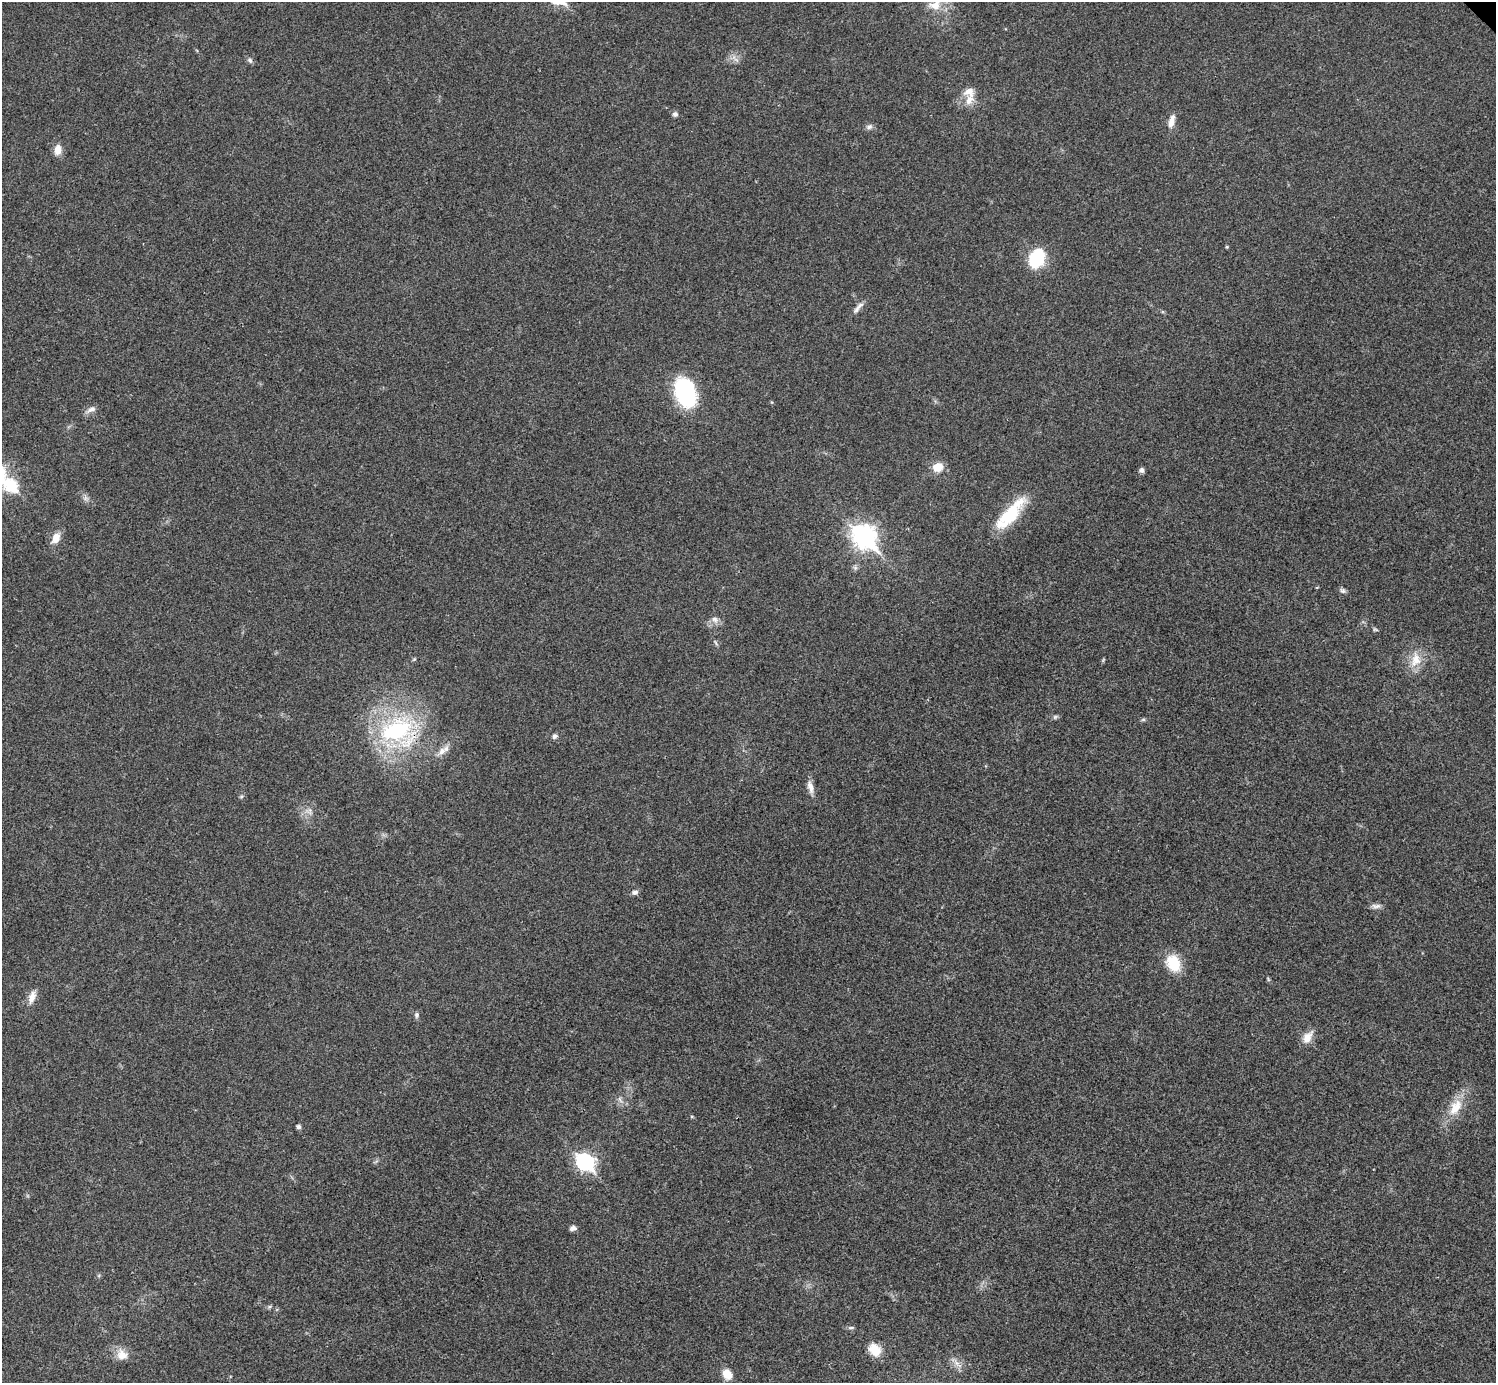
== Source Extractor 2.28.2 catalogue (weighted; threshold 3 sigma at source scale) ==
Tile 7 of 4 x 4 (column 3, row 2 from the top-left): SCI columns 2995-4488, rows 3064-4444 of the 5985 x 5985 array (HDU 1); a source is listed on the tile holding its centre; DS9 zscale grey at full resolution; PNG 1498 x 1385 px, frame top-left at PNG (2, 2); no overlay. Shown black and unused: <1% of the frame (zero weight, under 3 of 4 exposures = <1% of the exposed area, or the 3 px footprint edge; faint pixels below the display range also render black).
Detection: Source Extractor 2.28.2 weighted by HDU 2 'WHT'; one run over the whole footprint, this tile lists its part. Background 0.0198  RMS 0.004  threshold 0.018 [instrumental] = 3 sigma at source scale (4.5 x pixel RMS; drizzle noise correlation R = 1.50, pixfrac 1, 0.05/0.05 arcsec/px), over >= 5 px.
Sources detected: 52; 1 inside a brighter listed object's ellipse — not listed separately; the other 51 listed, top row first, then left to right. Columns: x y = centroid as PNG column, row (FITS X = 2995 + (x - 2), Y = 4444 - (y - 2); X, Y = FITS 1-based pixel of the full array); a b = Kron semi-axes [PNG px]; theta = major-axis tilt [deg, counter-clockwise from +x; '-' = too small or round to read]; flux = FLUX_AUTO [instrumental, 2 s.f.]
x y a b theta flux
935 5 19 14 24 6.7
735 59 14 3 -44 1.2
250 60 8 6 -55 0.98
969 100 16 10 58 4.3
675 114 7 6 - 1.1
1172 121 16 7 75 3.2
869 127 9 7 25 1.3
58 150 12 9 -90 3.7
1227 247 4 4 - 0.42
1037 258 17 12 66 22
856 310 13 6 55 1.8
685 393 25 16 -72 49
91 409 13 7 23 2
938 467 12 10 23 5.5
1141 470 6 6 - 1.1
11 485 8 7 - 30
85 498 8 5 90 1.1
1010 514 45 14 49 20
864 536 11 8 -46 260
56 538 13 9 57 4
1343 591 8 7 - 1
714 619 10 8 -27 2
1375 630 8 4 -9 0.61
1416 660 22 13 80 6.9
1055 717 6 6 - 0.71
1143 719 7 4 1 0.59
397 731 46 33 -6 55
554 736 8 6 72 0.98
442 751 12 9 50 2.9
810 787 17 7 -76 3
241 796 7 5 34 0.65
310 811 10 4 -84 1.2
635 892 8 6 9 1.3
1376 906 14 6 0 1.6
1173 963 16 12 -62 13
1268 979 6 4 -72 0.5
32 997 18 9 71 3.4
417 1015 8 6 90 0.97
1307 1037 16 10 60 4.2
620 1100 10 4 -71 1.2
1456 1107 27 14 57 8.9
692 1116 5 4 - 0.45
299 1127 5 5 - 1.2
585 1162 9 7 -41 110
573 1228 8 6 9 1.3
270 1306 6 4 19 0.63
851 1328 9 4 5 0.71
875 1350 16 12 -47 6.2
122 1355 15 13 -17 4.5
957 1364 17 6 -37 2.4
727 1374 12 9 -51 4.6
Overlapping masked pixels (flux is a lower limit): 1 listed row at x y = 397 731
Isophote crosses this tile's border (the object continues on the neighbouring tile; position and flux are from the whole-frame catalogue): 1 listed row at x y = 935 5